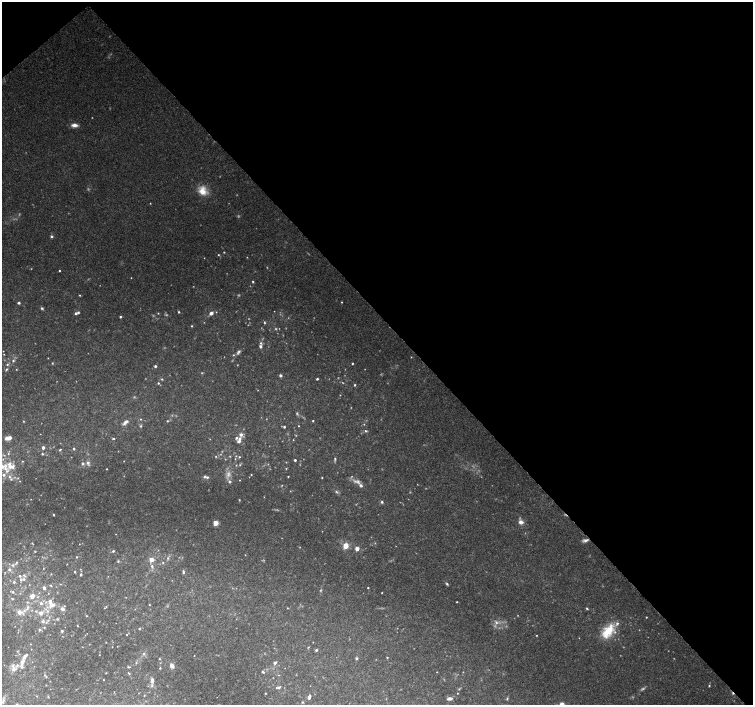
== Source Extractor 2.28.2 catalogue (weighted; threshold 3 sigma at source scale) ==
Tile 3 of 4 x 4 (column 3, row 1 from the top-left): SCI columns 3014-4515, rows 4433-5838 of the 6018 x 5986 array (HDU 1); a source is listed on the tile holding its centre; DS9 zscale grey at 2 x 2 block average (1 PNG px = mean of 2 x 2 image px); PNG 755 x 707 px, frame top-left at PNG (2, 2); no overlay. Shown black and unused: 46% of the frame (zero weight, under 3 of 4 exposures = <1% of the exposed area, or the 3 px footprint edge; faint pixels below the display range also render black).
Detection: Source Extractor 2.28.2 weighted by HDU 2 'WHT'; one run over the whole footprint, this tile lists its part. Background 0.0896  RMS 0.0054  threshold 0.0243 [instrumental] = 3 sigma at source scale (4.5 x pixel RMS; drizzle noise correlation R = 1.50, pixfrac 1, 0.0396/0.0396 arcsec/px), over >= 5 px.
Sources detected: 257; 36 too faint to see at this stretch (2 x 2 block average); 1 cosmic-ray / hot-pixel residue — not listed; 1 coinciding with a brighter row at this scale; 30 inside a brighter listed object's ellipse — not listed separately; the other 189 listed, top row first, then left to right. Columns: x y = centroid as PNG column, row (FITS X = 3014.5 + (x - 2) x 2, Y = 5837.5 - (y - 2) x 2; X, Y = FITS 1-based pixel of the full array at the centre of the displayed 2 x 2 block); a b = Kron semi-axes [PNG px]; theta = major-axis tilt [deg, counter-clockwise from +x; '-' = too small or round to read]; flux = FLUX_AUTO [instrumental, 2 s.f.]
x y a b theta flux
74 125 8 4 -2 6.8
203 191 13 10 -60 18
150 203 3 2 - 0.64
52 236 4 3 - 2
224 252 3 2 - 0.97
204 258 2 2 - 0.52
59 271 2 2 - 1
131 278 2 2 - 0.55
253 281 3 3 - 1.3
80 295 3 2 - 1
342 302 2 2 - 0.92
19 303 3 3 - 2.1
42 308 4 3 - 2
274 311 2 2 - 0.4
179 312 3 2 - 1.6
76 313 3 3 - 2.8
158 313 3 2 - 0.8
211 313 5 4 - 5
120 317 2 2 - 1.9
264 322 4 3 - 1.4
192 326 2 2 - 0.99
260 346 4 3 - 3.2
239 351 6 4 40 2.9
4 354 3 2 - 0.63
233 355 3 2 - 1
411 357 2 2 - 0.56
48 358 2 2 - 0.53
13 361 3 3 - 1.7
52 363 3 2 - 0.95
352 363 2 2 - 1.2
7 364 3 3 - 1.6
155 366 3 2 - 2.7
6 369 4 3 - 1.5
16 369 2 2 - 0.64
280 375 3 3 - 3.2
162 379 3 3 - 1.2
317 379 2 2 - 1.9
158 383 3 2 - 1.3
355 385 3 2 - 1.5
297 413 4 3 - 1.8
141 419 3 3 - 0.91
23 421 3 2 - 0.81
167 421 3 2 - 1.2
313 421 2 2 - 0.94
125 422 9 4 41 5.3
364 424 3 2 - 0.83
141 426 3 3 - 1.7
298 426 2 2 - 0.73
284 427 2 2 - 1.8
365 431 4 3 - 1.8
40 434 2 2 - 0.41
241 434 5 5 - 4.2
8 438 7 4 10 8.2
113 438 4 3 - 1.5
293 440 2 2 - 0.59
238 441 6 4 15 3.2
43 448 3 2 - 4.4
74 449 4 3 - 1.7
60 450 5 2 - 1.3
8 454 3 3 - 1.4
42 454 3 3 - 1.5
230 456 3 3 - 0.87
239 457 2 2 - 1
235 459 2 2 - 0.65
335 459 5 2 - 1.9
295 460 2 2 - 2.6
22 461 2 2 - 0.93
286 462 2 2 - 0.66
83 463 4 3 - 2.7
88 463 6 4 -66 3.8
236 465 3 2 - 0.76
2 466 12 8 -16 16
107 469 2 2 - 0.74
228 475 6 5 - 4.8
251 475 2 2 - 0.75
204 476 3 3 - 2.8
288 476 2 2 - 0.97
9 477 4 3 - 2.6
18 478 3 3 - 0.98
322 478 2 2 - 0.82
20 481 2 2 - 0.55
229 481 4 3 - 2.8
358 482 8 5 -43 5.4
282 485 3 2 - 0.88
336 492 5 4 - 2.4
31 499 2 2 - 0.44
239 500 2 2 - 0.85
382 502 3 3 - 2.3
54 515 2 2 - 1.1
521 522 7 5 -11 6.4
215 523 3 3 - 25
585 540 8 4 16 4.1
32 543 6 2 -45 1
79 544 2 2 - 0.49
345 546 3 3 - 25
357 549 3 2 - 12
35 551 3 2 - 0.78
113 551 3 2 - 1.9
245 555 2 2 - 0.48
76 557 3 2 - 0.76
168 558 4 3 - 1.8
151 560 4 4 - 10
118 561 3 3 - 1.4
163 562 3 2 - 0.98
16 563 6 3 55 2
13 565 5 4 - 2.3
152 566 4 3 - 2.5
9 569 4 4 - 2.8
43 569 2 2 - 0.55
183 571 3 3 - 1.4
5 572 3 2 - 0.7
74 572 3 2 - 1.3
81 574 3 2 - 2
24 575 6 3 -49 1.9
21 579 4 3 - 2.2
14 582 3 3 - 1.8
447 584 5 3 - 1.8
51 586 5 2 - 1.3
44 588 3 3 - 4.3
368 588 2 2 - 1.1
13 592 4 3 - 1.8
20 593 2 2 - 0.58
48 593 2 2 - 0.52
382 593 2 2 - 0.66
32 596 6 4 61 8.8
12 599 4 2 - 1
27 602 3 2 - 0.94
457 602 2 2 - 0.86
41 603 3 3 - 3.3
51 605 10 7 15 12
149 605 2 2 - 0.68
104 608 3 2 - 0.73
287 608 3 2 - 0.72
587 608 3 2 - 1.4
27 609 5 3 - 2.6
62 609 6 4 -27 4.3
19 612 5 5 - 7.4
41 613 3 3 - 6.4
86 616 2 2 - 0.83
646 617 2 2 - 0.87
57 619 3 3 - 1.6
48 620 3 3 - 1.5
43 621 5 4 - 3
496 622 7 5 -44 5.3
77 626 3 2 - 0.78
44 628 3 2 - 0.84
139 628 2 2 - 1.3
39 629 3 3 - 1.5
62 631 2 2 - 2
608 631 20 11 53 35
127 635 3 2 - 0.69
313 642 2 2 - 0.51
308 647 3 2 - 0.87
316 650 3 2 - 2.1
17 651 3 3 - 0.95
144 653 4 3 - 2
26 655 2 2 - 2
99 655 2 2 - 0.52
194 655 2 2 - 0.54
387 657 2 2 - 1
356 658 3 2 - 2.3
159 659 3 2 - 1.1
22 662 8 4 67 9.4
275 663 4 3 - 3.2
172 666 3 3 - 10
129 667 5 3 - 1.4
160 668 4 2 - 1.2
13 669 8 6 24 7.1
263 672 4 3 - 1.7
437 672 2 2 - 0.61
106 673 3 2 - 0.55
129 673 5 2 - 1.3
45 675 3 3 - 1.2
279 675 2 2 - 0.67
103 680 2 2 - 0.54
152 680 8 4 -88 5.1
709 686 3 2 - 1.4
279 687 3 3 - 2.2
265 693 2 2 - 0.92
457 693 2 2 - 0.66
144 695 2 2 - 0.78
37 696 2 2 - 0.67
309 698 3 3 - 3.6
449 698 6 3 8 4.9
507 699 4 3 - 1.3
3 701 8 4 66 3.2
302 702 3 3 - 1.2
17 704 3 3 - 1.4
562 704 6 4 -42 8.4
Overlapping masked pixels (flux is a lower limit): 1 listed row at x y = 585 540
Isophote crosses this tile's border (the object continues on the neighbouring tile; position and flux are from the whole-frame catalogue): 3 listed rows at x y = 2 466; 17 704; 562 704
Diffuse or blended objects may show on this block-average render without a row.